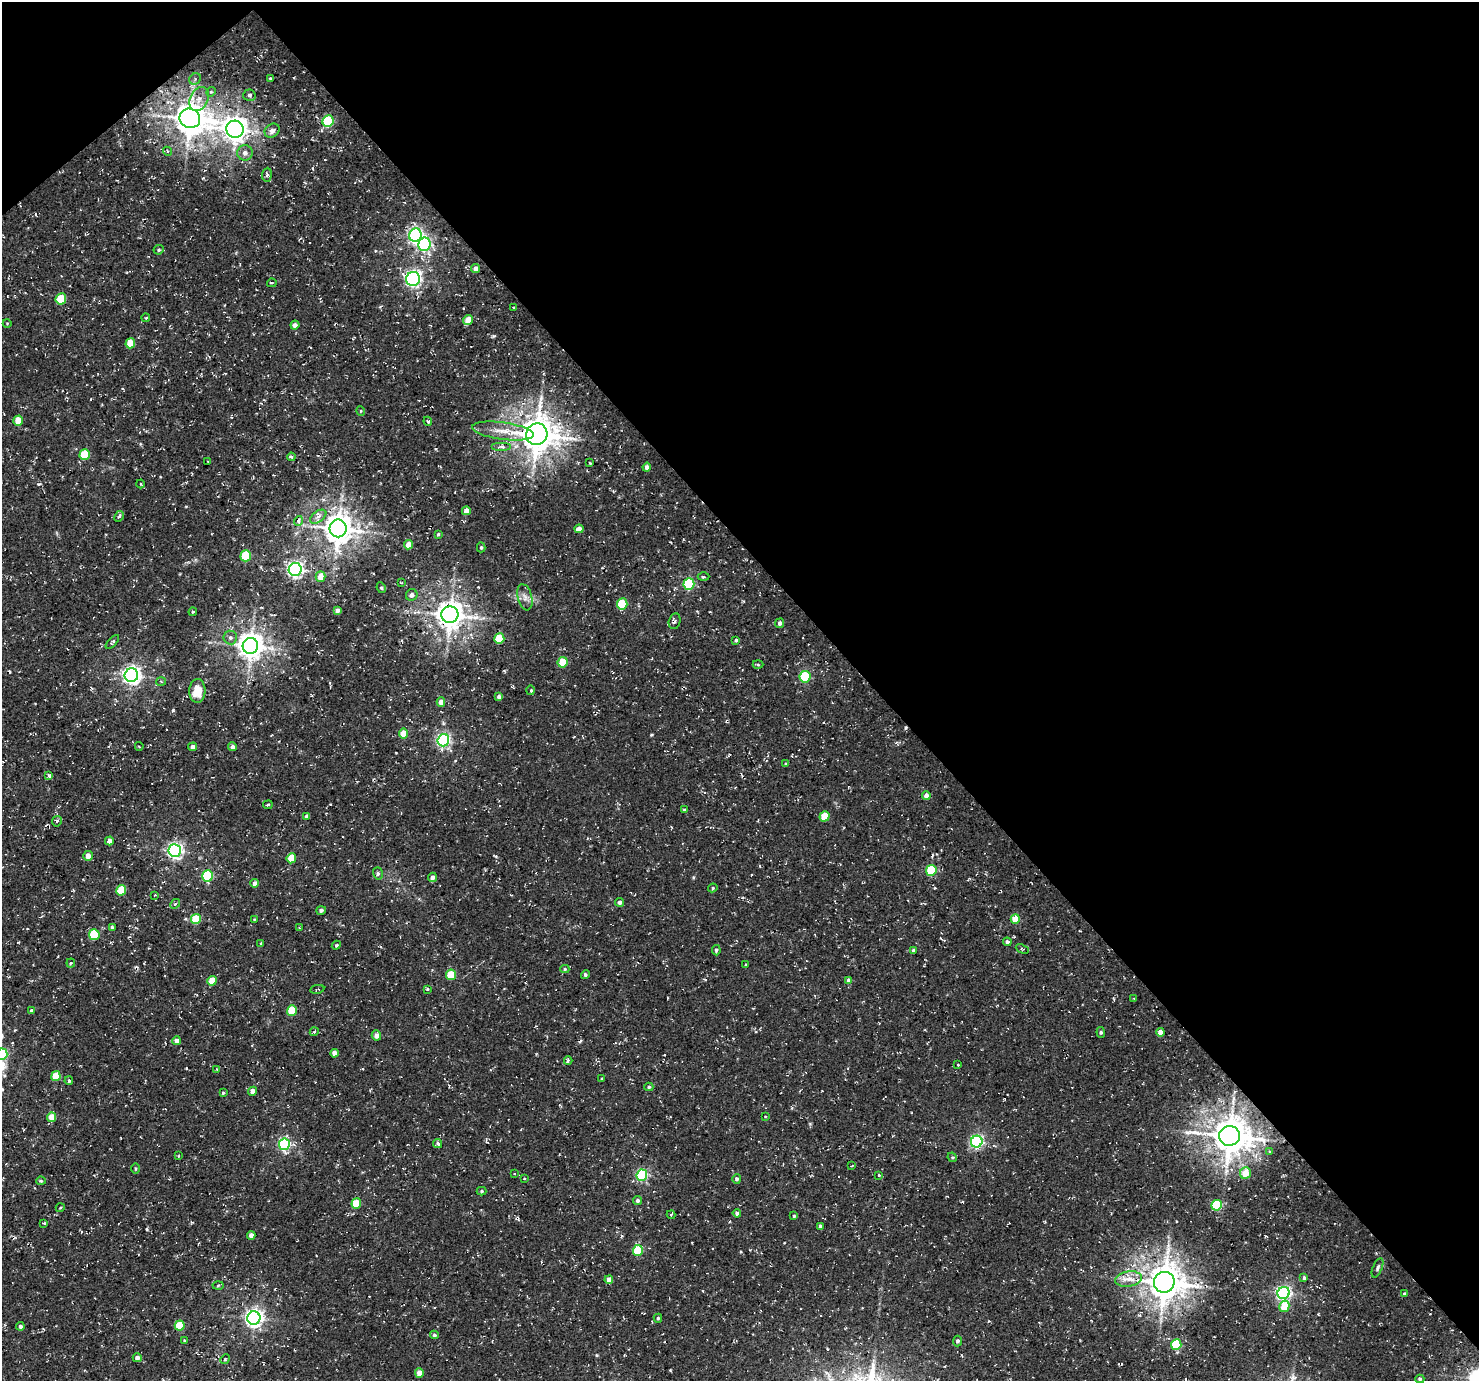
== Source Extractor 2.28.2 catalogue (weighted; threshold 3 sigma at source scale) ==
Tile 3 of 4 x 4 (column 3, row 1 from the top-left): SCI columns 3051-4527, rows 4452-5830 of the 6095 x 6076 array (HDU 1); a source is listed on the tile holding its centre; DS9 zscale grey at full resolution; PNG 1481 x 1383 px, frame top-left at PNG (2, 2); each listed source drawn as its Kron ellipse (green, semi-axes under 4 px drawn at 4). Shown black and unused: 42% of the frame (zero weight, under 3 of 4 exposures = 8% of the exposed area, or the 3 px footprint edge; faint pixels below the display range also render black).
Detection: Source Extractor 2.28.2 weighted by HDU 2 'WHT'; one run over the whole footprint, this tile lists its part. Background 5.15e-04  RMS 0.0023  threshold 0.0104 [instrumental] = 3 sigma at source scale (4.5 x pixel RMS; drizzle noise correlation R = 1.50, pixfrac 1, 0.0396/0.0396 arcsec/px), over >= 5 px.
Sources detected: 205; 10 cosmic-ray / hot-pixel residue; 1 long thin detection or spike segment (spike, bleed or trail) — neither listed nor drawn; the other 194 listed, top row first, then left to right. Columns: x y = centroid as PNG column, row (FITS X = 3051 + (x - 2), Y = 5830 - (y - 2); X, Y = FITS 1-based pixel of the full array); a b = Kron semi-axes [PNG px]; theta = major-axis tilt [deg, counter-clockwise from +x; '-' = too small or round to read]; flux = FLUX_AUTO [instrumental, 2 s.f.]
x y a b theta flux
270 78 4 3 - 0.27
195 79 6 5 - 0.45
211 92 5 4 - 0.34
249 95 6 5 - 0.51
199 99 13 9 65 2.1
190 118 10 9 - 400
328 121 6 5 - 16
235 129 9 8 - 220
272 131 8 6 38 1.1
167 151 5 4 - 0.32
245 153 8 8 - 1.1
267 175 7 5 85 0.49
415 235 7 6 - 53
424 244 7 6 - 36
159 250 5 4 - 0.39
475 269 4 4 - 1.1
413 279 7 6 - 70
272 283 5 3 - 0.26
61 299 5 5 - 8
514 307 3 2 - 0.31
146 318 4 4 - 0.26
468 320 5 4 - 2.4
7 323 4 3 - 0.16
295 325 4 4 - 0.93
130 343 5 5 - 4.6
361 411 5 3 - 0.24
18 421 5 4 - 3.9
428 421 5 3 - 0.35
503 431 31 8 -8 4
537 434 11 10 - 510
501 446 10 4 0 0.65
85 454 5 5 - 7.4
291 457 4 3 - 0.37
208 461 3 2 - 0.25
590 463 3 2 - 0.21
647 467 4 4 - 0.9
140 484 4 3 - 0.22
466 511 4 4 - 1.5
119 516 6 3 63 0.46
318 517 9 5 35 1.2
298 521 5 4 - 0.6
338 528 9 8 - 360
579 529 4 4 - 1.4
438 534 3 3 - 0.3
408 545 4 4 - 2.4
481 547 5 4 - 0.36
246 556 5 5 - 10
295 569 6 6 - 70
320 577 5 5 - 2.2
703 577 6 3 -1 0.31
401 583 3 2 - 0.17
689 584 6 5 - 22
381 588 5 4 - 0.39
412 595 6 5 - 0.93
525 597 13 7 -76 1.4
622 604 5 5 - 9.3
337 610 4 4 - 0.99
193 612 4 3 - 0.31
450 615 8 8 - 290
675 621 8 6 77 0.5
780 623 5 4 - 0.7
230 638 7 7 - 0.78
499 639 5 5 - 7.6
736 640 4 3 - 0.35
112 642 8 4 46 0.44
250 646 8 7 - 260
563 662 5 5 - 6.9
758 664 5 3 - 0.26
131 675 7 6 - 100
805 677 6 5 - 16
161 681 5 3 - 0.28
531 690 5 3 - 0.32
197 691 12 8 88 3.5
499 697 4 4 - 0.74
441 702 4 4 - 1.5
403 733 5 4 - 3.5
443 740 6 6 - 46
139 746 4 3 - 0.19
193 747 4 4 - 0.86
232 747 4 4 - 0.79
786 764 4 3 - 0.35
49 775 4 4 - 0.42
926 796 4 4 - 1.3
268 805 5 2 - 0.29
684 810 4 3 - 0.23
306 816 4 4 - 0.44
825 816 5 5 - 5.2
57 821 5 4 - 0.54
109 841 4 4 - 1.3
175 850 6 6 - 64
88 856 5 4 - 1.5
291 858 5 4 - 4.8
931 870 5 5 - 14
378 873 6 5 - 0.45
208 876 6 5 - 17
432 877 4 4 - 0.92
255 883 4 4 - 1.1
713 888 5 4 - 0.34
121 890 5 5 - 7.1
154 895 3 2 - 0.16
620 902 4 4 - 0.81
175 904 5 4 - 0.36
321 910 5 4 - 0.57
196 919 5 5 - 7.8
254 919 3 2 - 0.15
1015 919 5 4 - 4
112 927 3 3 - 0.35
299 928 4 3 - 0.23
94 935 5 5 - 11
1007 942 4 4 - 0.73
261 944 4 3 - 0.38
336 945 4 4 - 0.27
1022 949 7 3 -22 0.29
716 950 5 4 - 0.38
914 951 4 4 - 0.71
71 963 4 4 - 0.31
746 965 4 3 - 0.22
565 969 4 4 - 0.33
451 975 5 5 - 6.8
585 975 4 4 - 0.48
212 981 5 4 - 4.6
849 981 4 4 - 1.1
317 989 7 2 11 0.21
428 989 3 3 - 0.36
1134 998 4 2 - 0.19
31 1010 4 3 - 0.36
292 1011 5 5 - 6.6
314 1032 4 3 - 0.27
1101 1032 5 3 - 0.33
1160 1032 4 4 - 1.4
376 1035 5 4 - 1.1
176 1041 4 4 - 1.2
334 1053 4 4 - 1.4
2 1054 6 5 - 9.7
568 1061 4 3 - 0.37
958 1065 3 2 - 0.19
216 1069 4 3 - 0.29
56 1076 5 4 - 6
602 1079 3 3 - 0.36
69 1081 4 3 - 0.37
649 1087 4 4 - 0.37
253 1091 4 4 - 1.4
223 1093 3 3 - 0.27
765 1116 3 2 - 0.15
52 1117 5 4 - 3.6
1229 1136 10 10 - 540
977 1142 6 5 - 39
284 1144 6 5 - 31
438 1144 5 4 - 0.51
1270 1151 4 3 - 0.27
178 1156 3 3 - 0.18
952 1157 5 4 - 0.33
852 1166 3 2 - 0.32
135 1169 5 3 - 0.26
514 1173 2 2 - 0.21
1246 1173 6 5 - 3.2
642 1175 6 5 - 25
879 1175 4 3 - 0.19
524 1179 3 2 - 0.18
737 1179 5 4 - 0.63
41 1181 4 4 - 0.32
481 1191 5 4 - 0.34
638 1201 4 4 - 0.66
356 1204 5 5 - 6.7
1217 1205 5 5 - 13
60 1208 4 3 - 0.23
737 1213 4 4 - 0.65
671 1215 4 3 - 0.32
794 1216 4 4 - 0.28
44 1223 3 3 - 0.28
820 1226 4 3 - 0.53
251 1235 4 4 - 1.3
638 1250 5 5 - 11
1378 1268 10 4 68 0.54
1304 1278 4 3 - 0.43
1128 1279 13 7 9 2.2
609 1280 4 4 - 2.2
1164 1282 10 10 - 540
218 1286 5 3 - 0.24
1284 1293 6 6 - 55
1404 1294 3 3 - 0.33
1284 1306 6 5 - 4.6
254 1318 7 6 - 97
658 1318 4 4 - 0.41
180 1325 5 5 - 8
20 1326 4 4 - 0.5
434 1335 4 4 - 0.49
184 1340 3 3 - 0.19
958 1341 5 4 - 0.45
1176 1345 5 5 - 11
137 1358 4 4 - 1.1
225 1359 5 4 - 0.32
419 1373 4 4 - 1.9
1420 1379 4 4 - 0.43
Overlapping masked pixels (flux is a lower limit): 1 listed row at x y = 1229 1136
Isophote crosses this tile's border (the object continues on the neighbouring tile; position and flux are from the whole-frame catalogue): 1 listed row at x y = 2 1054